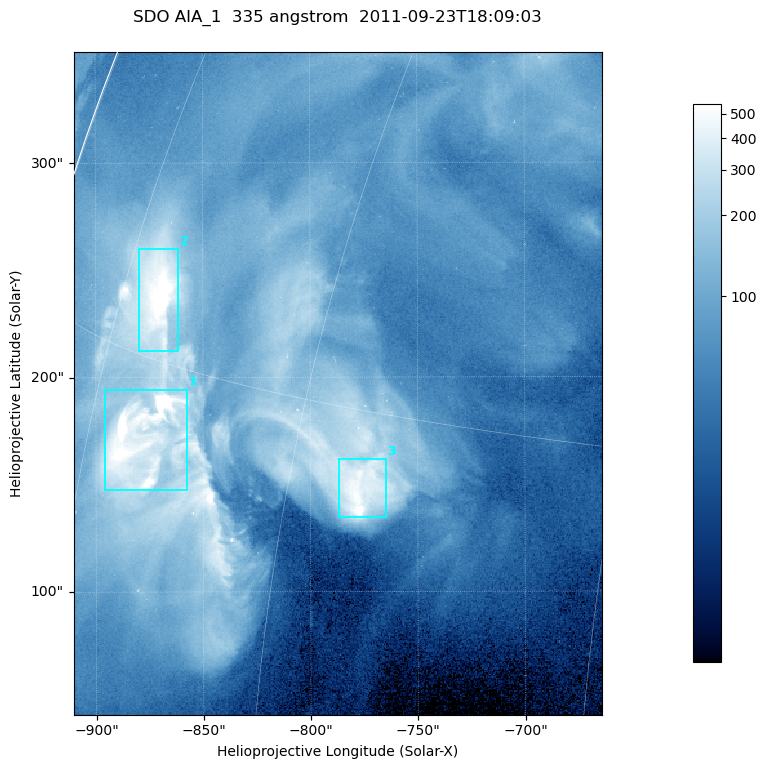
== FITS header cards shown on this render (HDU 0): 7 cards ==
TELESCOP= 'SDO     '           /
INSTRUME= 'AIA_1   '           /
WAVELNTH=                  335 /
WAVEUNIT= 'angstrom'           /
DATE-OBS= '2011-09-23T18:09:03.62' /
CTYPE1  = 'HPLN-TAN'           /
CTYPE2  = 'HPLT-TAN'           /

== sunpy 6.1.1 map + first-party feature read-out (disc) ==
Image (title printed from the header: SDO AIA_1  335 angstrom  2011-09-23T18:09:03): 410 x 514 px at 0.601 arcsec/px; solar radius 957 arcsec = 1592 px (partial field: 2.6% of the solar disc is inside the frame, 99% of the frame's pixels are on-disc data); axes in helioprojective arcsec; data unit not stated in the header (colour bar unlabelled)
Pointing: header CRPIX1/2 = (2042.06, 2043.86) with CRVAL1/2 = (0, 0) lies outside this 410 x 514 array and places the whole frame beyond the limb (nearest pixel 1.41 R_sun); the SolarSoft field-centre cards XCEN/YCEN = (-787.1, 197.1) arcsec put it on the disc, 1307 arcsec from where CRPIX/CRVAL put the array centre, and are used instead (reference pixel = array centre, CRVAL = XCEN/YCEN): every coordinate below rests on XCEN/YCEN
Orientation: roll -0.142 deg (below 1 deg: not rotated)
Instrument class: DISC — disc imager (sunpy class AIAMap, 335 A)
Bright regions (active regions / flare kernels): reference = the on-disc median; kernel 3 px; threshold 5 sigma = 269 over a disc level ~73.1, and >= 1.15x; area >= 210 px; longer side >= 5 px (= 3 arcsec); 3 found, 3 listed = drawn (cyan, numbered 1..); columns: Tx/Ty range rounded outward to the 2 arcsec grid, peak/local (2 s.f.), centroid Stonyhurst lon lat
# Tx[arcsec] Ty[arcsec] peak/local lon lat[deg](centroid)
1 -896..-856 146..196 15 -70 +13
2 -880..-860 212..260 10 -72 +17
3 -788..-764 134..162 8 -56 +13